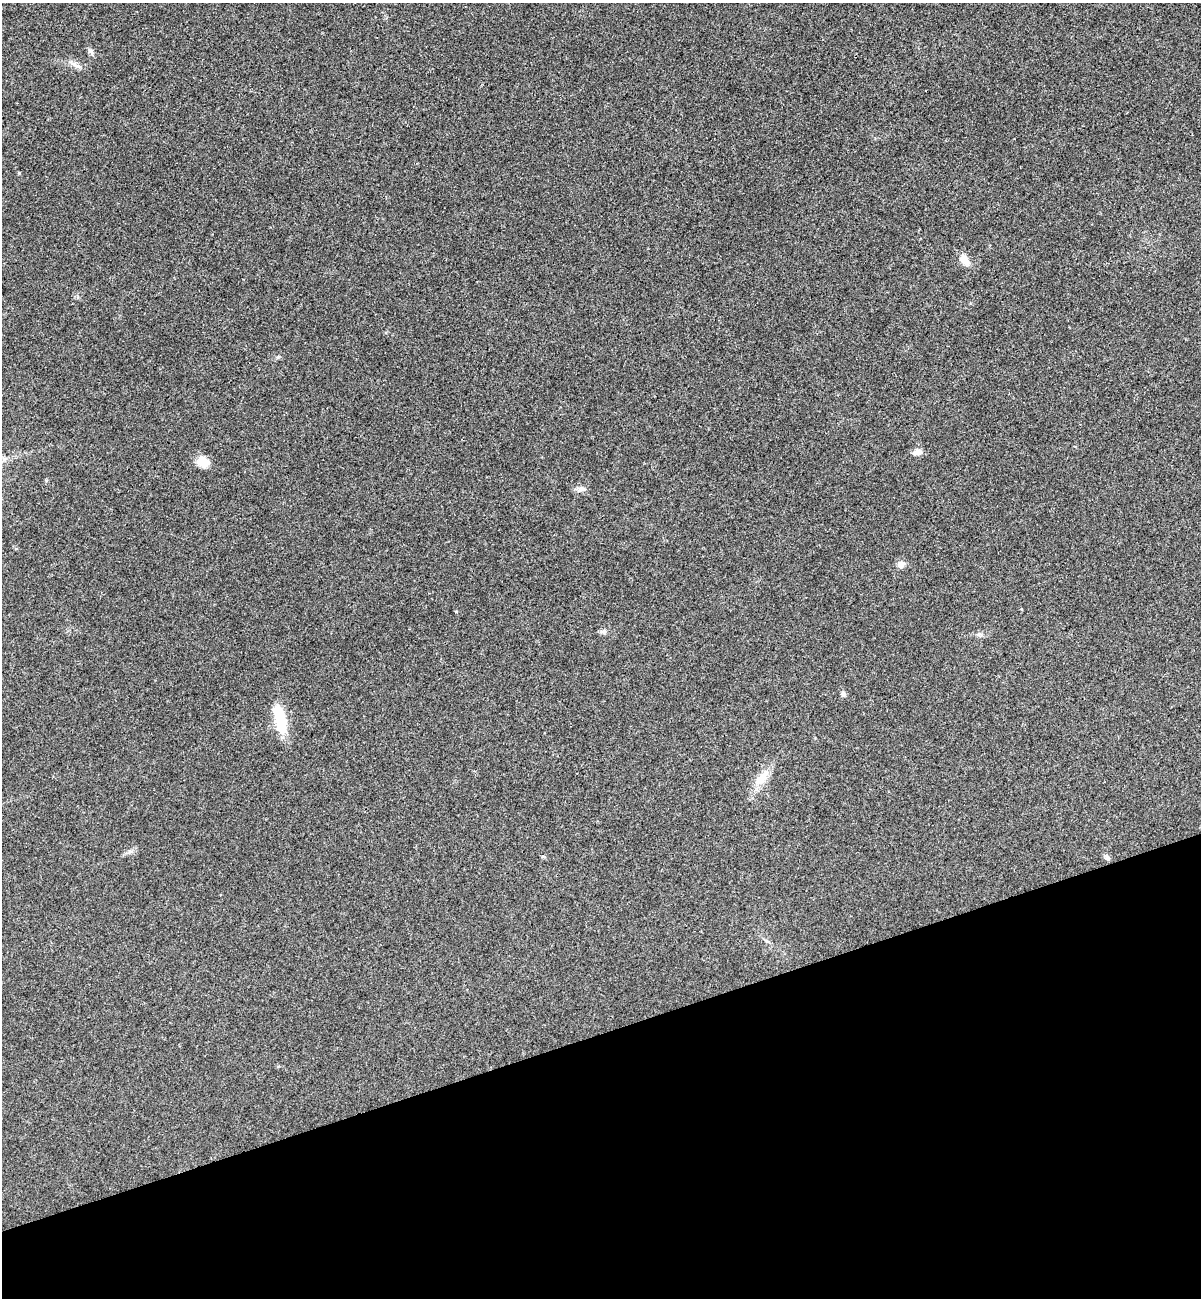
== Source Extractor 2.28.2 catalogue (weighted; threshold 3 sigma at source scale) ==
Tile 14 of 4 x 4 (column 2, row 4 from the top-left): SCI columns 1365-2563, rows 59-1354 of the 5253 x 5299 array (HDU 1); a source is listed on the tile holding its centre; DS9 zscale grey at full resolution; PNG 1203 x 1300 px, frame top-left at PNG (2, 3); no overlay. Shown black and unused: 20% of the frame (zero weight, under 3 of 4 exposures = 6% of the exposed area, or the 3 px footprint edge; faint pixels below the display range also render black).
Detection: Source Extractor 2.28.2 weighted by HDU 2 'WHT'; one run over the whole footprint, this tile lists its part. Background 0.0197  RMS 0.0064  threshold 0.0286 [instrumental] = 3 sigma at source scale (4.5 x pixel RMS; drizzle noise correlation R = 1.50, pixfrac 1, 0.05/0.05 arcsec/px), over >= 5 px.
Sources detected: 12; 1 inside a brighter object's white glare — not listed; the other 11 listed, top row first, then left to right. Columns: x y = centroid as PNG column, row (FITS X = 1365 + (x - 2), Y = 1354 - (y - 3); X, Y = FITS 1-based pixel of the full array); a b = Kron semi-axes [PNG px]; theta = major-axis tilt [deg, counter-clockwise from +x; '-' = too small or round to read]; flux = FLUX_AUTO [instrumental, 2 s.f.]
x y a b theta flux
91 51 9 5 -44 1.7
964 260 14 9 -49 5.5
917 452 11 7 12 3.3
203 462 16 12 -52 6.5
581 489 12 6 -3 2.6
901 564 10 8 65 2.9
604 632 7 6 - 1.6
843 694 7 5 -68 1.5
280 720 34 14 -82 19
762 778 21 12 46 8.5
1107 857 8 6 -60 1.6
Unlisted compact peaks at least as high as the median listed source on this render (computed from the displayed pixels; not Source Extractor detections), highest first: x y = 19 173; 130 851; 278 357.